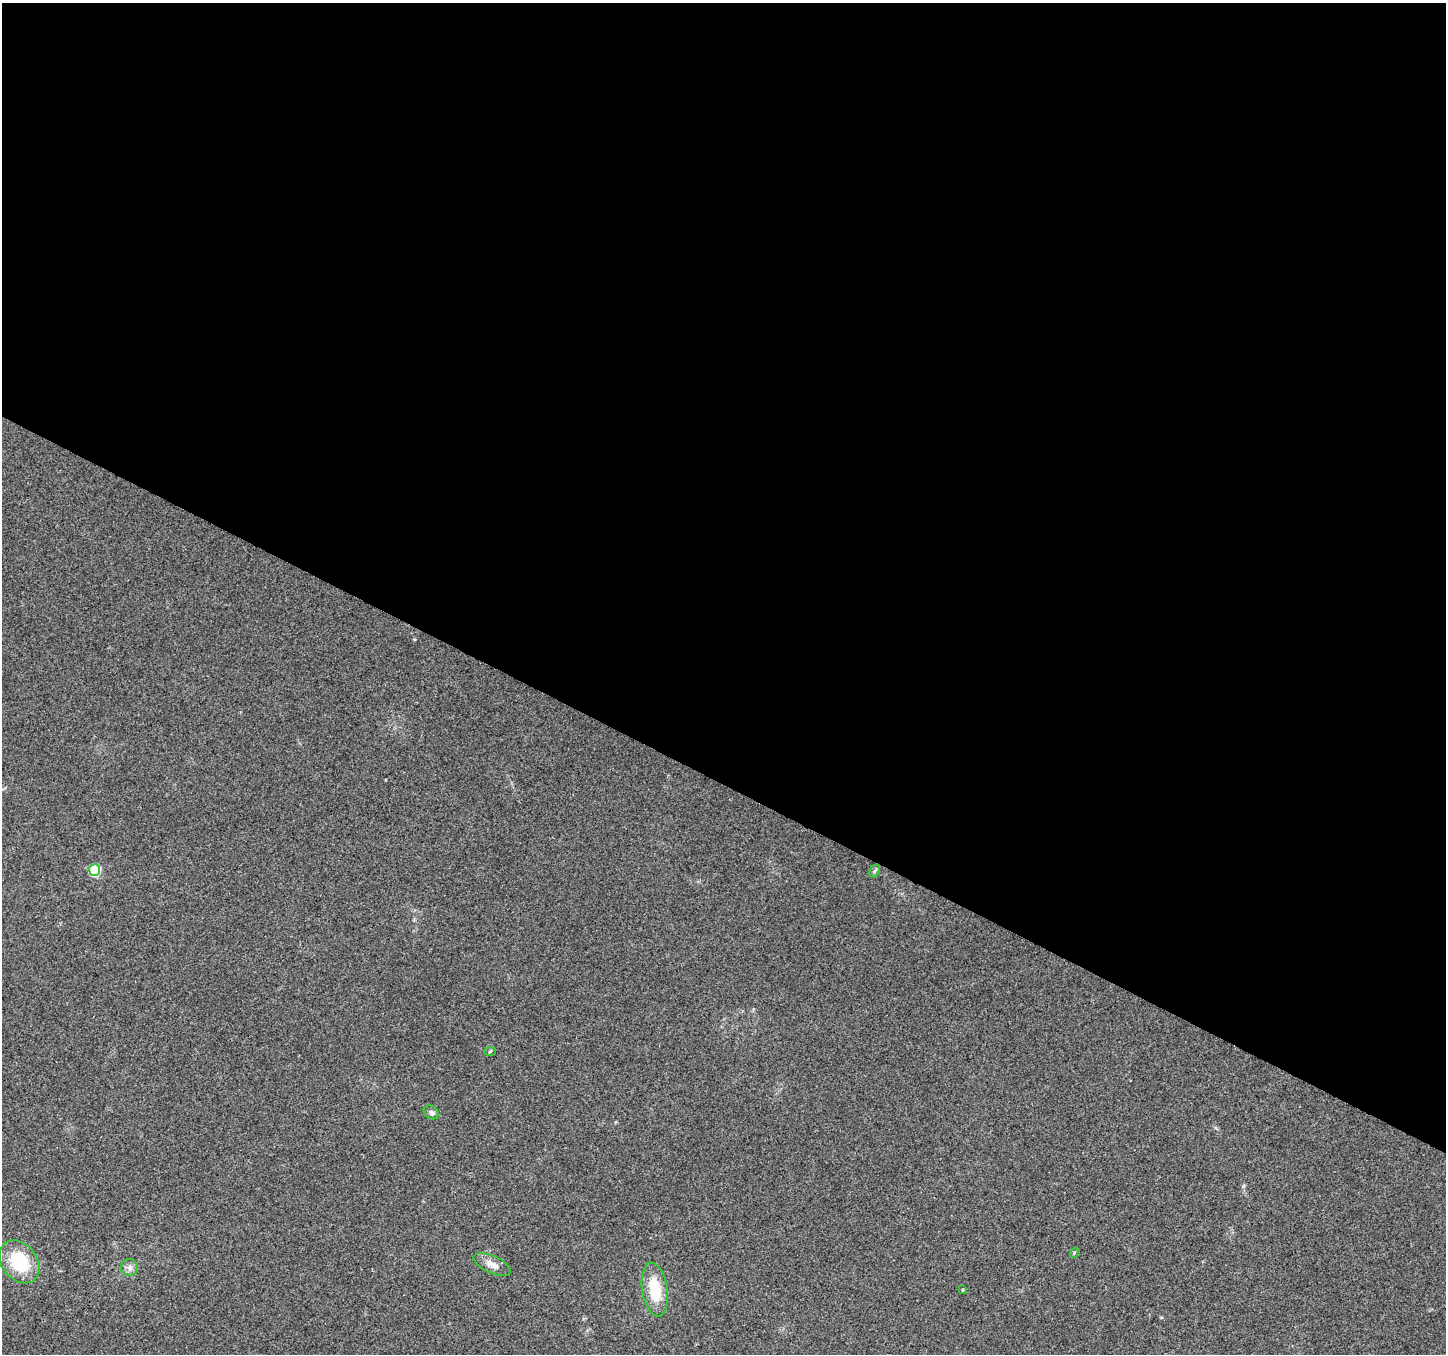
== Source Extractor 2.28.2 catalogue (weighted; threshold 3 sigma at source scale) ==
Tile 3 of 4 x 4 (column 3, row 1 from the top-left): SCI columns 2894-4337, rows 4324-5675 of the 5780 x 5874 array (HDU 1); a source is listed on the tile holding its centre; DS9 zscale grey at full resolution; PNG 1448 x 1356 px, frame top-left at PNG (2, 3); each listed source drawn as its Kron ellipse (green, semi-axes under 4 px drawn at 4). Shown black and unused: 58% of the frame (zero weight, under 2 of 3 exposures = <1% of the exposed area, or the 3 px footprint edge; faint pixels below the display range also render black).
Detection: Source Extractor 2.28.2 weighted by HDU 2 'WHT'; one run over the whole footprint, this tile lists its part. Background 0.0665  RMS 0.0074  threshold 0.0331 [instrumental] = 3 sigma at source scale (4.5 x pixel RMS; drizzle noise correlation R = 1.50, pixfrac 1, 0.0396/0.0396 arcsec/px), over >= 5 px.
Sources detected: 11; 1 inside a brighter listed object's ellipse — not listed separately; the other 10 listed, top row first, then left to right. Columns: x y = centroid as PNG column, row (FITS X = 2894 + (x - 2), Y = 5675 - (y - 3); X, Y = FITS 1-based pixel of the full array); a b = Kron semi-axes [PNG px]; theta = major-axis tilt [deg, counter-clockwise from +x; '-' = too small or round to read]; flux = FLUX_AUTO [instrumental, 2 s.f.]
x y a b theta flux
95 870 6 5 - 52
875 871 7 5 59 1.3
490 1051 6 4 4 0.83
431 1112 8 6 -35 2.2
1074 1253 5 3 - 0.82
19 1262 24 17 -52 36
492 1264 20 8 -25 6
129 1267 8 8 - 3.3
655 1289 27 12 -81 26
962 1290 3 2 - 1.2